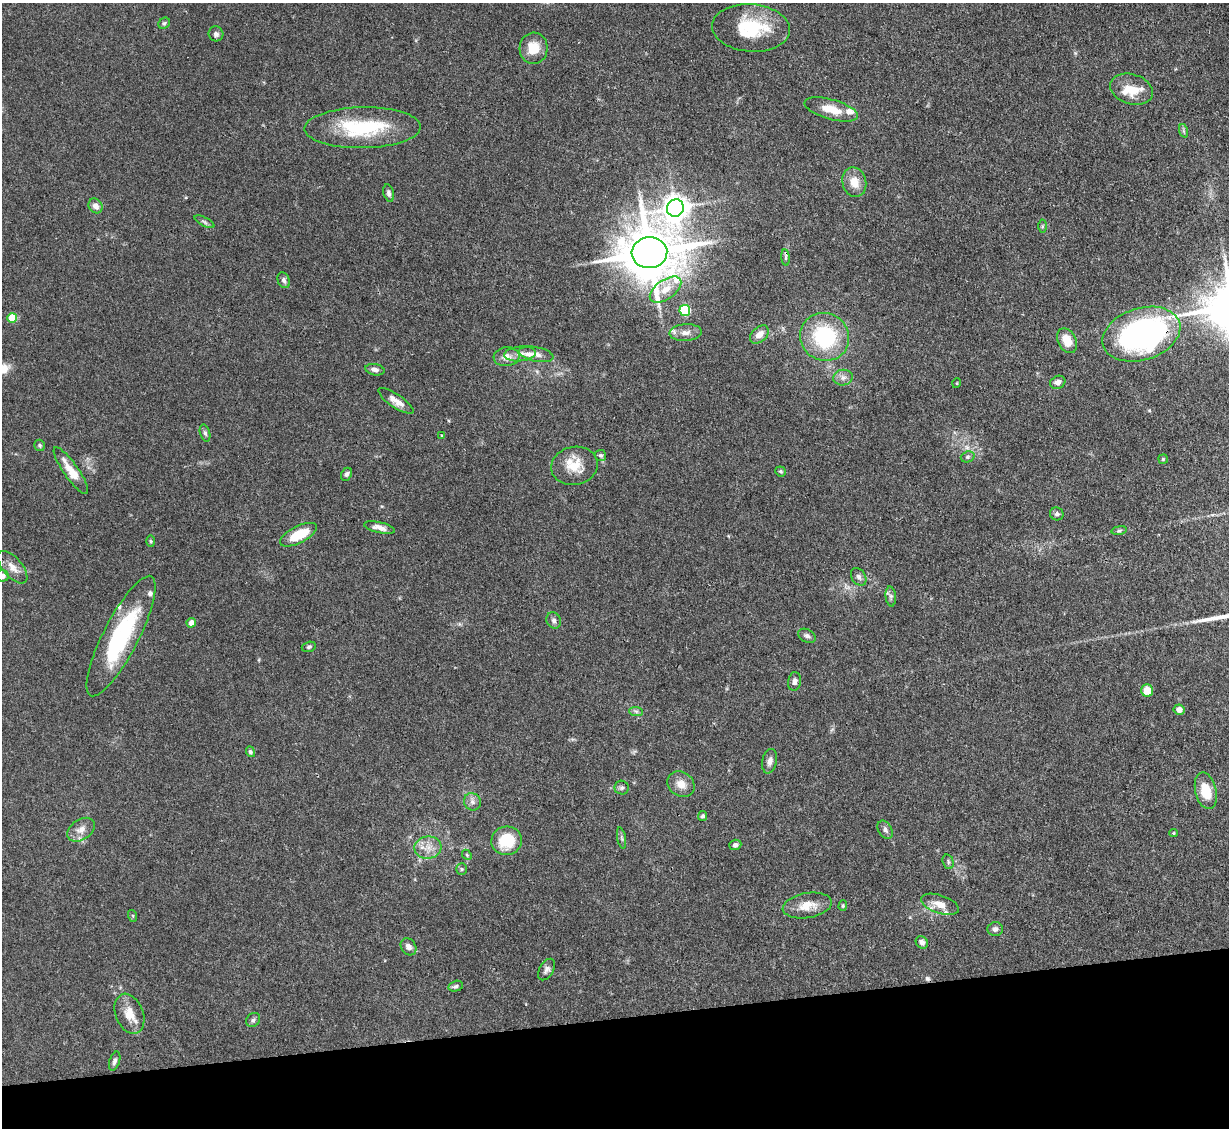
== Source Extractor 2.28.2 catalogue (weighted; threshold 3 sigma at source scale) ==
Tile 14 of 4 x 4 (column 2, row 4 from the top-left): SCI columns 1228-2454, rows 250-1375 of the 4908 x 4884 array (HDU 1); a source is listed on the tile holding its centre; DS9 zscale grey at full resolution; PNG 1231 x 1130 px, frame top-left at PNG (2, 3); each listed source drawn as its Kron ellipse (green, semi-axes under 4 px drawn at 4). Shown black and unused: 10% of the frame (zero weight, under 3 of 4 exposures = <1% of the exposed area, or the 3 px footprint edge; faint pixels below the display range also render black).
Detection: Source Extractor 2.28.2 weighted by HDU 2 'WHT'; one run over the whole footprint, this tile lists its part. Background 0.11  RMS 0.004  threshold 0.0182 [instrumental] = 3 sigma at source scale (4.5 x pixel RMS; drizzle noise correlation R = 1.50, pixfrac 1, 0.05/0.05 arcsec/px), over >= 5 px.
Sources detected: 100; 1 cosmic-ray / hot-pixel residue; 1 long thin detection or spike segment (spike, bleed or trail) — neither listed nor drawn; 8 inside a brighter listed object's ellipse — not listed separately; the other 90 listed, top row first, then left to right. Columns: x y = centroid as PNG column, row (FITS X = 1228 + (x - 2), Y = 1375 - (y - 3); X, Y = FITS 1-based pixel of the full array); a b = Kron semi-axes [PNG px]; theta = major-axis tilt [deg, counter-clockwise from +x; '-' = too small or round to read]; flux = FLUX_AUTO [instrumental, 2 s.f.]
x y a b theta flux
164 23 6 5 - 0.67
751 28 39 24 -4 23
216 34 7 7 - 1.2
534 48 15 14 - 7.8
1132 89 22 15 -17 8.1
831 109 28 10 -16 7.8
363 128 58 20 1 31
1184 131 7 4 -71 0.75
854 182 15 12 -75 5.6
389 193 9 5 -76 1.1
95 206 8 6 -53 2.6
675 208 9 8 - 430
204 222 11 4 -28 0.91
1042 226 6 4 89 0.57
649 253 18 15 4 2400
786 258 8 4 -83 0.86
284 280 8 6 -69 1.2
666 290 18 9 35 5.7
685 310 5 5 - 27
12 318 5 5 - 12
685 333 16 8 4 2.7
759 334 11 7 43 3.5
1141 334 40 26 17 130
825 337 25 23 -32 34
1067 341 13 9 -63 6.5
520 354 16 7 6 3
536 354 17 7 -12 2.6
506 357 13 9 6 3.3
375 370 10 5 -11 1.7
843 378 10 8 9 2
1058 382 8 6 26 1.8
957 383 5 3 - 0.32
396 401 21 6 -35 3.8
205 433 8 5 -74 0.91
441 435 4 3 - 0.38
40 445 5 5 - 0.71
600 455 6 5 - 0.71
968 457 7 5 20 0.86
1163 459 4 4 - 0.46
574 466 23 19 12 9
71 471 28 7 -55 6.9
781 471 5 5 - 0.65
347 474 7 5 64 0.93
1057 514 7 6 - 1.2
379 528 15 5 -12 2.4
1119 530 8 4 9 0.73
298 535 20 8 27 11
151 541 6 4 -88 0.49
12 567 20 9 -49 3.6
2 576 6 6 - 2.3
859 577 9 7 -58 1.4
891 596 10 5 -84 1.1
554 620 8 7 - 1.3
191 623 5 4 - 3.4
121 636 67 17 63 43
807 636 9 6 -29 1.3
309 647 7 5 17 0.78
794 681 9 6 82 1.6
1147 690 6 5 - 6.1
1179 710 5 5 - 2.3
636 711 7 4 -2 0.84
250 752 5 4 - 0.79
770 761 12 7 77 2.1
681 784 14 12 -36 4
622 788 7 7 - 0.93
1206 791 18 10 -77 9.6
472 802 9 8 - 1.7
703 816 5 4 - 0.84
81 830 15 10 34 3.4
885 830 10 6 -59 1.5
1174 833 4 4 - 0.39
622 838 11 4 -79 0.88
507 841 15 14 - 14
735 845 6 5 - 1.1
428 847 13 11 7 4.3
467 855 6 4 -48 0.52
948 862 7 5 -72 0.85
462 869 6 5 - 0.71
940 904 20 9 -18 4.6
807 905 25 12 9 6.5
843 906 5 4 - 0.53
133 916 6 4 -72 0.47
995 929 8 7 - 1.4
922 942 7 5 -44 1.6
408 947 9 7 -55 2.2
547 969 12 7 59 1.6
456 986 7 5 16 0.85
129 1014 21 14 -68 6.4
253 1020 8 6 45 0.98
115 1061 10 5 72 1.2
Overlapping masked pixels (flux is a lower limit): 2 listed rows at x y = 786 258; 1141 334
Isophote crosses this tile's border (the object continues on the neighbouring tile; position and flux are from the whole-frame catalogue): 1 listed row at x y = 2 576